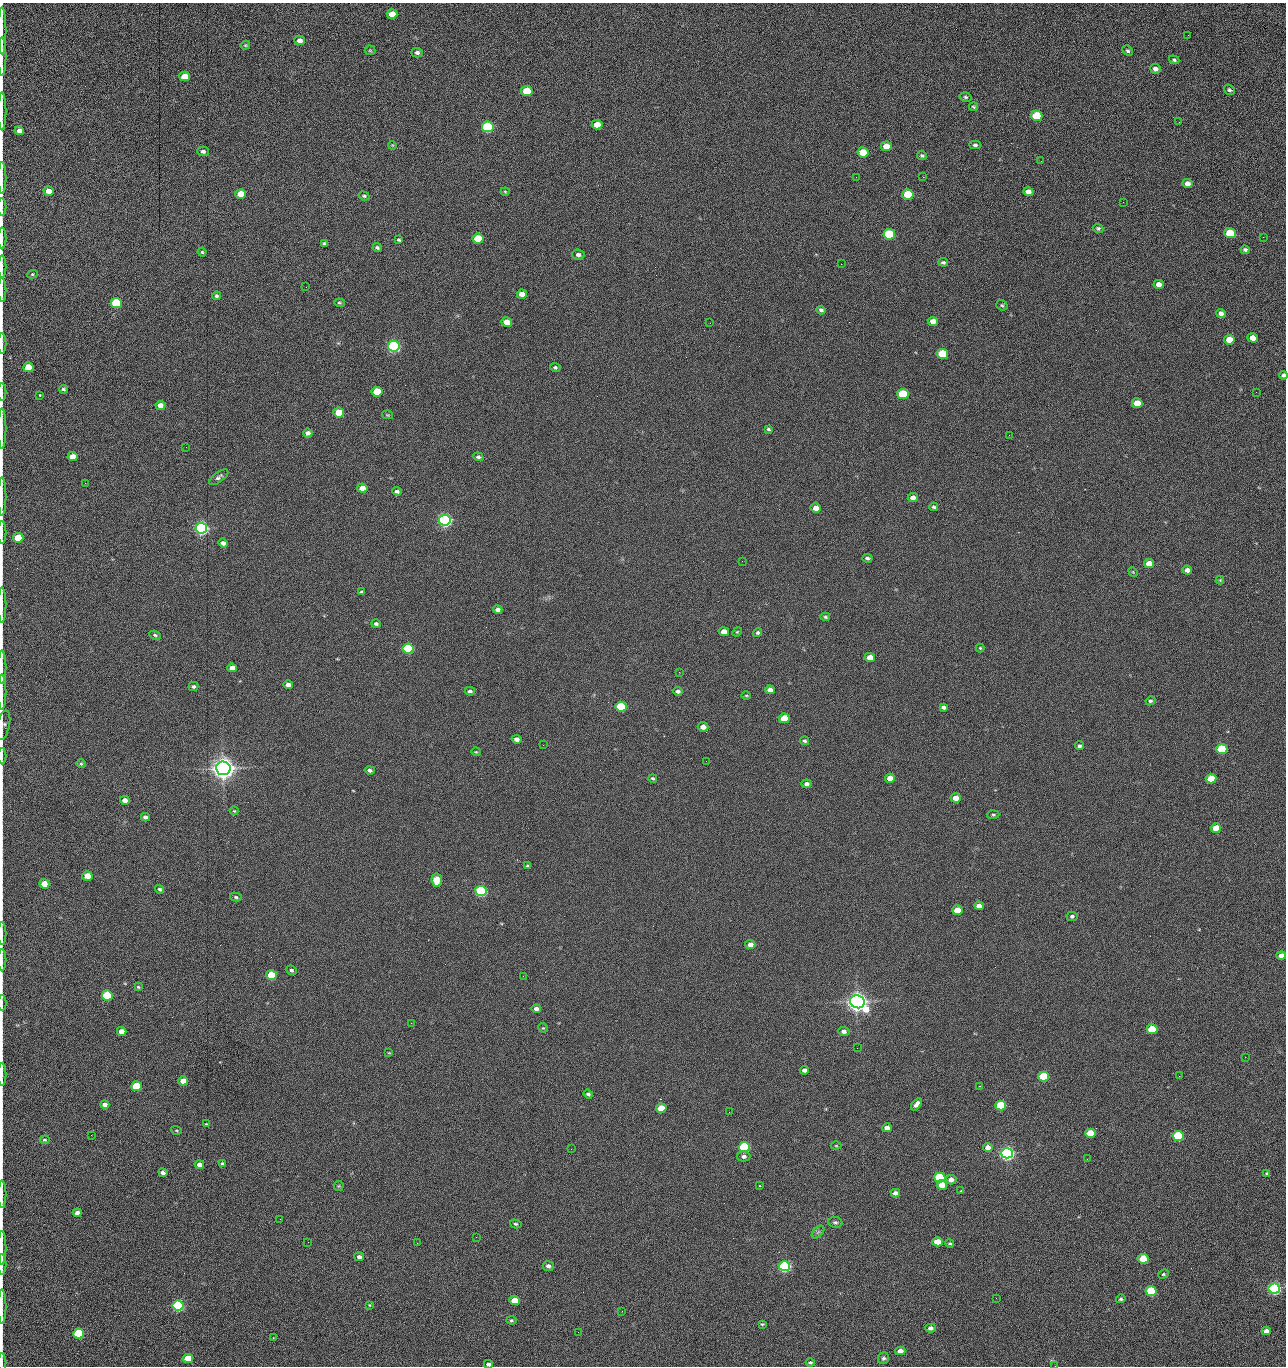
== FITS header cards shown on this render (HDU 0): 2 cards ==
NAXIS1  =                 1284 /fastest changing axis
NAXIS2  =                 1364 /next to fastest changing axis

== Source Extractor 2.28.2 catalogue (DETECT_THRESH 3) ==
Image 1284 x 1364 px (HDU 0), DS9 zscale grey, 1 PNG px = 1 image px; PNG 1288 x 1368 px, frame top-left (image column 1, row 1364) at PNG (2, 3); each listed source drawn as its Kron ellipse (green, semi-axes under 4 px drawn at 4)
Background 146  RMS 15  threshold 44.6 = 3 sigma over >= 5 px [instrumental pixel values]
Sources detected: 272; all 272 listed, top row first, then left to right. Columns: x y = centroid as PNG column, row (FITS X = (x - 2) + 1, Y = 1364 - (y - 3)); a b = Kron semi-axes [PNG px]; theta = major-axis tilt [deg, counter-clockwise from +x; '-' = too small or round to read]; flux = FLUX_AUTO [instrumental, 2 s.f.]
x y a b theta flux
392 14 5 5 - 1.3e+04
2 31 24 2 90 4.8e+03
1188 35 2 2 - 8.7e+02
300 40 5 4 - 5.1e+03
245 45 5 3 - 1.2e+03
370 50 5 5 - 9.9e+02
1128 51 6 4 -43 2.0e+03
417 53 5 4 - 2.7e+03
2 56 19 2 90 3.7e+03
1174 60 5 4 - 1.5e+03
1155 69 5 5 - 4.4e+03
184 76 5 5 - 1.4e+04
1229 90 6 5 - 2.0e+03
527 91 5 5 - 4.2e+04
965 97 6 4 -17 1.6e+03
973 107 4 4 - 1.3e+03
2 111 19 2 90 2.9e+03
1037 116 6 5 - 6.1e+04
1179 122 2 2 - 6.6e+02
597 125 5 4 - 1.4e+04
488 127 6 5 - 1.6e+05
19 131 4 4 - 5.0e+03
392 145 4 3 - 8.5e+02
975 145 5 4 - 2.0e+03
886 146 5 5 - 1.2e+04
203 151 5 4 - 2.5e+03
863 152 5 5 - 2.9e+04
922 156 5 4 - 1.6e+03
1041 161 2 2 - 1.1e+03
856 177 2 2 - 1.5e+03
923 177 2 2 - 1.1e+04
2 178 16 2 90 3.0e+03
1188 184 5 4 - 6.1e+03
49 191 5 4 - 1.0e+04
505 192 4 4 - 9.7e+02
1028 192 5 4 - 5.8e+03
241 194 5 5 - 2.0e+04
908 194 6 5 - 5.2e+04
364 196 6 4 -18 1.6e+03
1123 202 2 2 - 5.7e+02
2 207 9 2 90 1.5e+03
1098 228 5 4 - 1.7e+03
1230 233 5 5 - 4.3e+04
889 234 6 5 - 1.0e+05
1263 237 2 2 - 6.0e+02
2 238 11 2 90 2.0e+03
478 239 5 5 - 4.0e+04
399 240 3 3 - 1.4e+03
324 244 3 3 - 1.5e+03
377 248 5 3 - 1.6e+03
1245 250 4 4 - 2.0e+03
202 252 4 4 - 1.1e+03
578 255 6 5 - 3.0e+03
943 262 5 3 - 1.8e+03
841 264 2 2 - 1.8e+04
2 266 11 2 90 2.0e+03
32 274 5 4 - 1.3e+03
1159 284 5 4 - 7.5e+03
306 287 2 2 - 4.3e+02
2 290 12 2 90 2.1e+03
522 294 5 4 - 9.2e+03
216 296 4 4 - 1.7e+03
116 303 5 5 - 1.0e+05
339 303 5 4 - 1.3e+03
1002 305 6 5 - 1.5e+03
821 310 4 4 - 2.1e+03
1221 313 5 4 - 3.9e+03
933 321 5 4 - 7.6e+03
507 322 5 4 - 1.6e+04
710 323 2 2 - 2.2e+03
1253 338 5 4 - 1.1e+04
1229 340 5 5 - 1.6e+04
2 344 10 2 90 1.5e+03
394 346 6 5 - 3.0e+05
942 354 6 5 - 5.8e+04
28 367 5 5 - 2.6e+04
555 367 5 4 - 1.5e+03
1283 375 4 4 - 2.4e+03
63 389 4 3 - 1.7e+03
2 392 9 2 90 1.2e+03
377 392 5 5 - 3.7e+04
1256 392 2 2 - 6.2e+02
903 394 6 5 - 6.1e+04
40 395 3 3 - 1.1e+03
1137 403 5 5 - 1.9e+04
160 405 5 4 - 8.5e+03
339 412 5 5 - 2.9e+04
388 415 5 4 - 1.0e+03
2 428 20 2 90 3.5e+03
768 429 4 3 - 1.5e+03
308 433 5 4 - 3.8e+03
1009 435 2 2 - 2.3e+03
186 447 2 2 - 1.8e+03
72 457 5 4 - 1.2e+04
478 457 5 4 - 2.4e+03
219 477 11 5 36 3.0e+03
85 483 2 2 - 6.2e+02
362 488 5 4 - 1.0e+04
397 491 4 4 - 2.3e+03
2 497 19 2 90 3.1e+03
913 498 5 4 - 6.0e+03
934 507 4 3 - 1.9e+03
816 508 5 4 - 8.7e+03
445 520 6 5 - 5.0e+05
201 528 6 5 - 5.4e+05
2 533 11 2 90 1.9e+03
18 538 5 5 - 4.2e+04
223 543 5 4 - 3.9e+03
867 558 5 4 - 1.9e+03
742 561 2 2 - 4.7e+02
1149 564 5 4 - 1.3e+04
1187 570 4 4 - 4.0e+03
1133 572 5 4 - 1.0e+03
1220 580 4 4 - 9.0e+02
361 592 4 3 - 1.9e+03
2 605 18 2 90 2.8e+03
498 610 5 4 - 4.4e+03
825 617 5 4 - 1.6e+03
376 624 5 4 - 2.1e+03
724 632 5 4 - 1.0e+04
737 632 5 4 - 1.2e+03
758 633 5 4 - 1.9e+03
155 635 6 4 -23 1.9e+03
980 648 4 4 - 1.0e+03
408 649 5 5 - 1.6e+05
870 657 5 4 - 1.4e+04
2 667 16 2 90 2.4e+03
232 668 5 4 - 7.4e+03
679 672 3 2 - 2.5e+03
288 685 5 4 - 4.4e+03
194 686 5 4 - 2.0e+03
770 690 5 4 - 6.1e+03
470 691 5 4 - 2.4e+03
678 691 5 3 - 2.4e+03
2 692 18 2 90 3.0e+03
746 696 5 3 - 1.0e+03
1150 701 5 4 - 1.6e+03
621 707 5 5 - 7.4e+04
943 707 4 3 - 2.4e+03
784 718 5 5 - 2.8e+04
3 725 15 6 77 3.5e+03
703 727 5 4 - 7.4e+03
517 739 5 4 - 4.5e+03
805 741 4 4 - 1.8e+03
543 745 2 2 - 2.2e+03
1079 746 5 4 - 2.2e+03
1222 749 5 5 - 7.7e+04
476 752 4 4 - 1.0e+03
2 756 8 2 90 1.3e+03
706 761 2 2 - 1.4e+03
81 764 5 4 - 1.2e+03
223 768 7 7 - 1.6e+06
370 770 5 4 - 2.6e+03
653 778 4 3 - 1.1e+03
890 778 5 4 - 1.0e+04
1211 779 5 5 - 2.5e+04
806 784 5 4 - 3.3e+03
956 798 5 4 - 8.1e+03
125 800 5 4 - 6.7e+03
234 811 4 3 - 9.7e+02
993 815 6 4 4 1.3e+03
145 817 4 4 - 3.7e+03
1216 828 5 4 - 1.6e+04
528 866 3 3 - 1.9e+03
87 876 5 4 - 1.3e+04
437 880 6 5 - 2.8e+04
44 884 5 4 - 1.6e+04
160 889 4 4 - 1.8e+03
481 891 5 5 - 2.4e+05
236 897 6 4 -12 1.5e+03
979 906 5 4 - 5.7e+03
957 910 5 4 - 1.9e+04
1072 916 5 5 - 2.1e+03
2 934 11 2 90 1.8e+03
750 945 5 4 - 6.1e+03
1281 956 5 4 - 7.6e+03
2 960 11 2 90 1.8e+03
291 970 5 4 - 2.0e+03
271 975 5 5 - 6.1e+04
523 976 2 2 - 1.4e+03
138 987 4 3 - 1.1e+03
107 996 5 5 - 7.7e+04
857 1002 7 6 - 1.4e+06
2 1003 7 2 90 1.2e+03
536 1009 5 4 - 4.3e+03
411 1023 2 2 - 3.5e+03
543 1028 5 4 - 1.1e+03
1152 1029 5 5 - 5.0e+04
122 1031 5 4 - 1.1e+04
844 1031 5 4 - 3.6e+03
857 1048 2 2 - 8.3e+02
389 1053 3 2 - 7.0e+02
1245 1057 2 2 - 1.2e+03
804 1070 4 4 - 3.2e+03
2 1074 11 2 90 2.1e+03
1179 1076 2 2 - 1.7e+03
1043 1077 5 5 - 8.9e+04
183 1081 5 4 - 1.2e+04
137 1086 5 5 - 6.6e+04
979 1086 2 2 - 6.0e+02
588 1094 5 4 - 1.9e+03
916 1104 7 4 52 4.8e+03
105 1105 4 4 - 5.3e+03
1001 1105 5 5 - 7.3e+04
661 1108 5 4 - 2.1e+04
729 1112 2 2 - 5.8e+02
207 1124 4 3 - 9.7e+02
887 1128 5 4 - 7.1e+03
176 1130 5 3 - 9.8e+02
1090 1133 5 4 - 3.2e+04
91 1135 2 2 - 1.6e+03
1178 1136 5 5 - 1.0e+05
44 1140 5 4 - 1.4e+03
836 1146 5 3 - 9.2e+02
744 1147 5 5 - 1.5e+05
988 1147 5 4 - 7.7e+03
571 1149 2 2 - 6.9e+02
1007 1153 6 5 - 6.3e+05
744 1156 7 5 1 3.2e+03
1087 1159 2 2 - 1.4e+03
223 1164 4 3 - 2.1e+03
199 1165 4 4 - 4.5e+03
163 1173 4 4 - 3.5e+03
1267 1174 4 3 - 1.8e+03
940 1178 5 5 - 1.5e+05
951 1180 5 4 - 6.8e+03
942 1185 5 5 - 1.7e+04
339 1186 5 5 - 1.3e+03
759 1186 2 2 - 7.5e+02
961 1191 4 3 - 7.6e+02
895 1193 4 4 - 4.5e+03
2 1194 14 2 90 2.6e+03
77 1213 4 4 - 4.2e+03
280 1219 2 2 - 1.3e+03
835 1222 7 5 -8 2.2e+03
516 1224 6 4 -15 1.7e+03
818 1232 7 4 44 2.2e+03
476 1237 2 2 - 5.7e+03
308 1242 2 2 - 1.1e+03
937 1242 5 4 - 1.9e+04
417 1243 2 2 - 3.6e+03
950 1243 4 4 - 1.5e+03
2 1248 17 2 90 3.2e+03
359 1257 5 4 - 2.8e+03
1143 1259 5 5 - 2.7e+04
2 1264 10 2 90 1.7e+03
548 1266 5 4 - 3.5e+03
784 1266 6 5 - 3.1e+05
1163 1274 5 4 - 1.4e+03
1274 1289 5 5 - 3.7e+05
1151 1291 5 5 - 8.0e+04
996 1298 2 2 - 1.9e+03
1121 1299 5 4 - 1.9e+03
514 1300 5 4 - 1.8e+04
369 1305 3 3 - 8.6e+02
178 1306 5 5 - 2.4e+05
2 1307 17 2 90 2.9e+03
622 1311 3 2 - 6.3e+02
511 1320 5 4 - 1.3e+03
762 1324 3 3 - 1.1e+03
930 1328 5 4 - 4.0e+03
1266 1331 4 4 - 5.3e+03
578 1332 2 2 - 2.3e+03
79 1334 5 5 - 9.4e+04
273 1338 2 2 - 5.2e+02
900 1351 5 4 - 6.6e+03
188 1358 5 4 - 3.0e+04
883 1358 6 5 - 2.4e+03
810 1362 4 3 - 1.6e+03
2 1363 9 2 90 1.0e+03
488 1364 4 4 - 2.7e+03
1055 1366 2 2 - 1.4e+03
At the frame edge (FLAGS 8, measured only in part): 30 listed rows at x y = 2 31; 2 56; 2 111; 2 178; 2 207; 2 238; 2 266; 2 290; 2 344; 1283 375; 2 392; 2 428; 2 497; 2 533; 2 605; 2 667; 2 692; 3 725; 2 756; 2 934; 2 960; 2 1003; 2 1074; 2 1194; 2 1248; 2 1264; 2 1307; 2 1363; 488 1364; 1055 1366

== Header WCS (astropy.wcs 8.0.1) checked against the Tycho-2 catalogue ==
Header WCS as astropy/WCSLIB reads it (CRVAL/CRPIX/CD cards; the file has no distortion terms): RA---TAN/DEC--TAN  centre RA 15:41:40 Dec +51:59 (235.42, +51.98 deg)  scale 1.26 arcsec/px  FOV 26.9' x 28.5'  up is +92 deg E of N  parity flipped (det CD > 0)
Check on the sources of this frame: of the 60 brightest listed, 10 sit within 2.0 arcsec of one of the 11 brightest Tycho-2 stars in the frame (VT <= 12.29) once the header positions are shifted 0.25 arcsec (0.24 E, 0.08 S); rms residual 1.13 arcsec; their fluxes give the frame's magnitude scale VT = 25.21 - 2.5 log10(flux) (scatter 0.23 mag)
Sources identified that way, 10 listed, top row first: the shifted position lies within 2.0 arcsec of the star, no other Tycho-2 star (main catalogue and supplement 1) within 4.0 arcsec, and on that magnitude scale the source's flux lands within +1.5 / -3 mag of the star's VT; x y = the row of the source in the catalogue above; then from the Tycho-2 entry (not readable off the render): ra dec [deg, ICRS J2000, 3 dp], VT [Tycho-2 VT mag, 2 dp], TYC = Tycho-2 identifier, HIP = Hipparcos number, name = IAU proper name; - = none
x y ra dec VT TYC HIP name
394 346 235.614 +52.064 11.61 3489-1132-1 - -
445 520 235.514 +52.049 11.19 3489-1407-1 - -
223 768 235.378 +52.130 9.31 3489-1322-1 76850 -
481 891 235.303 +52.042 11.52 3489-958-1 - -
857 1002 235.232 +51.912 9.59 3489-824-1 - -
1007 1153 235.143 +51.862 10.97 3489-1016-1 - -
940 1178 235.131 +51.886 12.29 3489-908-1 - -
784 1266 235.084 +51.941 11.45 3489-1346-1 - -
1274 1289 235.062 +51.771 11.53 3489-1453-1 - -
178 1306 235.075 +52.152 11.74 3489-912-1 - -